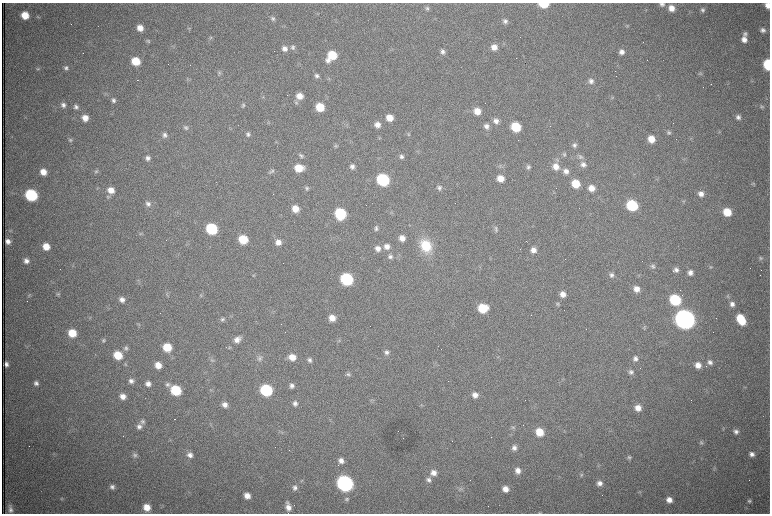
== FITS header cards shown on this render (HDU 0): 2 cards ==
NAXIS1  =                 1536 /fastest changing axis
NAXIS2  =                 1023 /next to fastest changing axis

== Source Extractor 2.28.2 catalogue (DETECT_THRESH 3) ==
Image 1536 x 1023 px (HDU 0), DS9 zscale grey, zoomed out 1/2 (1 PNG px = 2 x 2 image px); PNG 772 x 516 px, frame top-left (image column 1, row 1022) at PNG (2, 3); no overlay
Background 1050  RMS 16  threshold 49.1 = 3 sigma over >= 5 px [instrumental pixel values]
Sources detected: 278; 65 cannot appear on this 1/2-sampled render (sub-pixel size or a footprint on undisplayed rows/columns) and are not listed; the other 213 listed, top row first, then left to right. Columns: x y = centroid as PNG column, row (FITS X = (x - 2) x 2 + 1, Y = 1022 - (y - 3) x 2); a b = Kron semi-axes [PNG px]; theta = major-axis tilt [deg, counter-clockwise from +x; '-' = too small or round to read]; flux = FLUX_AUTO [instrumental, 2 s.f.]
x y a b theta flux
544 4 7 4 -2 1.2e+05
662 4 6 5 - 9.6e+03
767 5 5 5 - 2.3e+04
427 8 6 5 - 6.8e+03
671 8 6 6 - 3.3e+04
702 10 6 5 - 9.4e+03
25 15 7 6 - 6.6e+04
38 17 5 5 - 4.9e+03
273 18 6 5 - 7.2e+03
505 21 6 6 - 1.2e+04
627 26 5 2 - 3.0e+03
140 28 6 6 - 3.2e+04
189 28 5 4 - 4.4e+03
763 30 6 5 - 1.3e+04
745 34 7 6 - 1.1e+04
211 38 5 5 - 6.2e+03
744 39 8 7 - 2.4e+04
148 41 6 5 - 5.9e+03
293 47 7 6 - 1.1e+04
494 47 7 7 - 3.0e+04
285 49 7 7 - 2.0e+04
443 52 6 5 - 1.3e+04
622 52 6 6 - 1.7e+04
332 55 9 6 51 1.3e+05
136 61 7 6 - 8.9e+04
190 65 2 1 - 9.9e+04
768 65 7 5 -85 2.1e+05
66 68 6 5 - 9.6e+03
37 69 5 4 - 4.3e+03
219 73 6 5 - 6.0e+03
700 73 5 5 - 4.8e+03
317 76 6 5 - 1.0e+04
188 79 7 3 -48 4.3e+03
329 79 5 4 - 4.2e+03
137 80 2 1 - 9.8e+03
591 81 7 6 - 1.3e+04
299 96 7 7 - 3.5e+04
113 100 6 5 - 1.0e+04
296 102 6 5 - 7.2e+03
63 105 6 6 - 1.3e+04
243 105 6 5 - 7.1e+03
761 106 6 5 - 6.3e+03
76 107 6 6 - 1.1e+04
320 107 6 6 - 9.4e+04
477 111 7 6 - 4.3e+04
738 117 6 6 - 1.3e+04
85 118 6 6 - 3.1e+04
389 118 6 6 - 4.3e+04
496 121 7 6 - 1.8e+04
377 125 6 6 - 2.3e+04
486 126 8 7 - 1.8e+04
516 127 7 6 - 1.3e+05
186 128 6 6 - 8.1e+03
669 132 7 6 - 8.0e+03
719 132 4 2 - 2.7e+03
248 134 6 6 - 1.0e+04
408 134 5 3 - 3.8e+03
165 135 7 6 - 1.2e+04
379 138 5 2 - 2.9e+03
651 139 7 6 - 4.4e+04
70 140 6 5 - 6.6e+03
574 145 6 6 - 1.1e+04
335 146 5 4 - 5.1e+03
417 151 3 2 - 2.2e+03
564 154 6 5 - 7.0e+03
301 156 6 5 - 7.8e+03
401 156 6 6 - 1.1e+04
580 157 8 7 - 1.2e+04
148 158 6 6 - 1.2e+04
557 160 6 4 -14 6.6e+03
583 165 8 7 - 1.7e+04
556 166 8 7 - 3.6e+04
352 167 6 5 - 1.3e+04
528 167 7 6 - 1.0e+04
299 168 7 6 - 7.1e+04
96 171 5 5 - 6.5e+03
566 171 7 7 - 2.1e+04
43 172 6 6 - 3.7e+04
271 172 10 4 31 9.4e+03
500 178 7 6 - 4.4e+04
383 180 7 7 - 4.8e+05
576 183 7 6 - 8.4e+04
753 183 6 3 -60 4.2e+03
307 188 6 5 - 7.1e+03
439 188 6 6 - 9.8e+03
591 188 6 6 - 3.5e+04
111 190 7 6 - 3.6e+04
701 194 6 6 - 1.9e+04
31 195 7 7 - 3.7e+05
108 197 6 5 - 6.1e+03
683 201 5 3 - 3.3e+03
148 204 7 6 - 1.4e+04
632 205 7 6 - 2.6e+05
295 209 7 6 - 4.7e+04
391 212 4 3 - 3.3e+03
727 212 7 6 - 8.3e+04
340 214 7 7 - 2.8e+05
376 228 6 5 - 9.0e+03
211 229 7 6 - 2.9e+05
495 229 9 5 -85 8.4e+03
141 234 5 5 - 5.4e+03
402 238 6 6 - 2.4e+04
243 239 7 6 - 1.1e+05
8 241 5 4 - 1.7e+04
526 241 2 1 - 1.0e+03
278 242 7 7 - 2.5e+04
46 246 6 6 - 5.0e+04
387 246 7 7 - 2.3e+04
426 246 14 12 -66 1.1e+05
378 248 7 6 - 2.0e+04
533 250 7 6 - 2.3e+04
390 256 6 6 - 1.0e+04
760 258 6 5 - 7.0e+03
26 261 6 6 - 1.7e+04
653 266 6 6 - 8.2e+03
710 267 5 4 - 3.9e+03
676 270 6 5 - 1.4e+04
690 272 6 6 - 1.6e+04
254 275 4 3 - 3.1e+03
611 275 6 6 - 1.1e+04
347 279 7 7 - 4.4e+05
636 289 7 6 - 3.0e+04
680 290 2 1 - 1.6e+03
58 294 6 4 -17 5.3e+03
167 294 6 4 46 5.8e+03
563 294 6 6 - 2.7e+04
29 295 6 4 74 4.6e+03
201 295 6 4 -58 5.4e+03
728 296 6 5 - 5.4e+03
122 300 6 6 - 1.8e+04
675 300 7 7 - 2.7e+05
557 304 6 4 -38 5.6e+03
732 304 7 6 - 1.7e+04
482 308 7 6 - 1.2e+05
332 318 6 6 - 3.8e+04
222 319 5 5 - 7.1e+03
685 319 8 7 - 4.7e+06
741 319 10 6 -61 1.1e+05
138 324 6 3 -30 4.5e+03
644 327 5 4 - 4.3e+03
72 333 7 6 - 8.4e+04
237 339 9 7 38 2.4e+04
104 340 5 4 - 5.4e+03
339 340 6 4 18 4.8e+03
167 347 7 6 - 9.3e+04
230 347 5 4 - 4.6e+03
126 348 6 5 - 8.4e+03
386 352 6 6 - 1.2e+04
118 355 7 6 - 9.4e+04
292 357 7 7 - 3.9e+04
259 358 8 7 - 1.3e+04
635 359 6 6 - 1.3e+04
212 360 7 5 -56 8.4e+03
310 360 7 5 -40 1.2e+04
710 362 7 6 - 1.3e+04
6 364 5 4 - 1.2e+04
125 364 6 4 -40 5.7e+03
158 365 6 6 - 3.8e+04
698 365 7 6 - 3.0e+04
631 372 6 5 - 1.1e+04
348 374 6 5 - 7.7e+03
131 381 7 6 - 1.3e+04
36 383 6 5 - 1.1e+04
148 384 6 6 - 1.9e+04
167 384 7 5 -20 8.9e+03
292 385 6 5 - 1.3e+04
176 390 7 6 - 2.0e+05
266 390 7 7 - 3.6e+05
475 395 6 6 - 2.3e+04
123 396 6 6 - 2.6e+04
372 401 5 3 - 3.4e+03
295 403 6 6 - 1.3e+04
225 405 6 6 - 1.9e+04
422 405 4 3 - 3.0e+03
638 408 7 6 - 3.1e+04
174 419 2 1 - 2.0e+03
143 421 7 6 - 1.0e+04
139 427 7 7 - 1.6e+04
513 427 5 5 - 5.3e+03
736 431 6 6 - 1.3e+04
282 432 5 3 - 4.4e+03
539 432 6 6 - 6.8e+04
170 440 4 2 - 2.2e+03
701 443 6 5 - 6.8e+03
514 448 6 6 - 1.4e+04
752 454 6 5 - 1.5e+04
135 455 7 6 - 9.4e+03
190 455 7 7 - 2.0e+04
629 457 6 6 - 7.2e+03
341 461 7 6 - 2.1e+04
599 466 4 2 - 2.6e+03
714 468 3 3 - 2.6e+03
518 470 6 5 - 2.3e+04
433 473 7 7 - 2.5e+04
581 474 6 4 -76 5.2e+03
429 480 8 7 - 1.5e+04
302 481 5 3 - 3.6e+03
345 483 8 7 - 1.5e+06
599 483 6 5 - 1.7e+04
112 487 6 6 - 1.2e+04
295 488 6 6 - 1.2e+04
460 489 7 5 16 9.0e+03
505 489 6 6 - 2.8e+04
639 491 5 1 - 2.3e+03
247 496 6 5 - 2.8e+04
62 499 5 3 - 4.4e+03
346 499 6 6 - 8.5e+03
669 500 6 5 - 2.6e+04
749 501 6 6 - 8.7e+03
147 507 7 6 - 4.8e+04
288 507 10 6 -77 2.6e+04
10 509 10 5 -84 1.6e+04
540 513 6 3 8 4.5e+03
At the frame edge (FLAGS 8, measured only in part): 5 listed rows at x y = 544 4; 662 4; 767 5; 768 65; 540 513
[65 sub-pixel or undisplayed-footprint detections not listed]